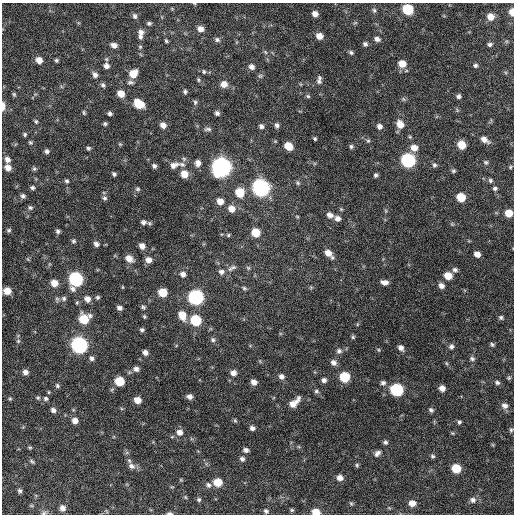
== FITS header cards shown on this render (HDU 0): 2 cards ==
NAXIS1  =                  512 / Axis length
NAXIS2  =                  512 / Axis length

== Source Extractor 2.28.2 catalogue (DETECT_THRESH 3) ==
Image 512 x 512 px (HDU 0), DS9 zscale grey, 1 PNG px = 1 image px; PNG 516 x 516 px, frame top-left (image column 1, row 512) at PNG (2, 3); no overlay
Background 297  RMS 18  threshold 53.6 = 3 sigma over >= 5 px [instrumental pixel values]
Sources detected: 210; all 210 listed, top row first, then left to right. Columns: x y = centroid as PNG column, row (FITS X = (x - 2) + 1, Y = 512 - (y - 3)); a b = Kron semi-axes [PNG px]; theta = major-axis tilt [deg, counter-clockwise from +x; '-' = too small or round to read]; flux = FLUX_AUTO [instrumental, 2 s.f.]
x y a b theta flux
408 9 7 6 - 57000
374 10 7 5 -74 2600
512 12 6 4 -85 11000
315 14 5 5 - 6600
135 16 7 5 -66 3200
490 17 7 6 - 11000
149 23 6 5 - 2200
355 23 6 3 19 1500
200 29 7 6 - 6800
141 32 8 8 - 5600
319 36 6 6 - 9100
140 37 6 5 - 3000
377 39 7 5 -21 4300
217 40 7 6 - 3000
166 41 5 3 - 1700
365 44 6 6 - 2800
490 44 5 5 - 2600
114 45 7 5 -18 5800
140 47 5 5 - 1500
265 52 6 3 -70 1600
351 52 6 5 - 2300
39 60 6 6 - 9100
56 60 5 4 - 2000
402 64 8 7 - 14000
475 65 5 4 - 2200
106 66 7 7 - 5500
252 67 7 6 - 5000
204 72 5 4 - 1700
133 74 8 7 - 16000
95 75 8 6 -59 4500
198 80 6 4 -70 1800
319 80 12 6 81 3800
130 82 9 5 4 3200
224 84 8 7 - 8700
103 85 6 5 - 2800
185 91 6 5 - 2300
14 94 6 4 -69 1700
121 94 7 6 - 12000
308 96 5 4 - 1700
458 96 5 5 - 2800
403 99 6 4 -70 1700
195 102 6 5 - 2400
139 104 8 6 -35 31000
3 106 8 3 90 8600
84 113 6 4 -83 1700
110 113 5 4 - 2800
217 113 5 5 - 3200
36 121 5 5 - 1800
105 124 4 4 - 2000
400 124 9 7 -58 12000
163 125 6 6 - 6600
277 125 6 5 - 3400
261 126 6 5 - 3200
379 126 6 6 - 4500
208 129 9 4 3 2800
25 134 5 5 - 1900
315 139 4 3 - 1600
484 140 11 6 -31 7300
368 141 5 5 - 1800
30 142 6 4 -37 1800
120 144 5 5 - 1400
462 145 6 6 - 19000
288 146 7 6 - 19000
351 146 6 4 -90 2100
88 148 5 5 - 2200
414 148 7 7 - 11000
47 151 5 5 - 3100
7 159 7 6 - 5300
408 160 8 7 - 190000
486 162 6 6 - 2300
198 163 7 6 - 6400
182 164 9 6 -22 4000
174 165 13 8 19 7800
434 165 6 6 - 2500
154 166 5 4 - 2900
221 167 8 8 - 690000
510 167 5 4 - 1300
8 168 6 6 - 8100
34 169 6 5 - 2000
453 171 6 5 - 2000
114 174 5 4 - 2200
184 174 7 7 - 13000
376 175 5 4 - 2200
490 180 6 5 - 2300
67 181 6 4 -6 2200
298 183 7 5 -50 2100
32 188 5 4 - 2400
261 188 8 8 - 400000
495 188 6 6 - 2500
138 189 7 5 0 2100
240 192 8 7 - 28000
23 196 6 6 - 3000
461 197 6 6 - 26000
105 198 7 5 -2 2400
220 201 7 6 - 9500
30 208 7 6 - 2400
231 209 8 7 - 9500
509 213 6 6 - 16000
330 215 8 6 -25 5400
297 216 5 3 - 1100
338 218 7 6 - 5200
143 222 8 6 1 4200
452 224 5 5 - 1400
330 228 2 2 - 3400
9 230 6 5 - 2100
58 231 6 5 - 2700
256 233 7 6 - 23000
228 235 5 5 - 1500
74 241 6 5 - 2300
96 244 6 6 - 4100
142 246 6 6 - 6500
328 253 8 6 -36 10000
477 254 5 5 - 7600
129 258 9 7 -34 9600
148 260 7 6 - 8000
232 268 13 5 33 3900
248 268 6 5 - 1900
455 270 7 5 -12 3100
221 272 8 7 - 4200
183 274 7 6 - 4900
448 276 6 6 - 17000
76 279 8 7 - 190000
384 282 7 5 -10 5700
54 283 7 6 - 12000
441 286 6 6 - 5200
123 287 5 3 - 1000
244 288 7 5 -16 2000
7 291 6 6 - 14000
163 292 6 6 - 25000
98 297 6 5 - 2300
196 297 8 7 - 260000
64 298 7 7 - 3200
87 299 8 7 - 7100
143 307 6 4 -38 2100
119 308 5 4 - 3800
182 315 10 7 -72 16000
144 317 5 4 - 1500
501 317 5 5 - 2200
84 319 8 7 - 34000
195 320 7 7 - 59000
142 330 6 5 - 2400
353 337 5 5 - 1900
213 340 7 6 - 2900
18 341 6 6 - 2200
492 344 6 4 -31 2100
79 345 8 7 - 340000
451 346 7 6 - 3500
401 348 7 5 -43 5300
339 351 7 7 - 3700
145 353 5 5 - 5200
92 358 6 6 - 3300
472 359 7 6 - 2900
333 362 8 6 -43 5200
446 363 5 3 - 1300
136 369 7 6 - 4400
25 372 6 6 - 5100
233 373 7 6 - 6300
281 376 7 6 - 5100
345 377 7 7 - 42000
509 378 5 4 - 1600
324 380 6 5 - 4000
120 381 7 6 - 33000
254 382 6 5 - 6400
383 383 7 6 - 3500
497 383 7 5 -29 2700
57 386 5 5 - 2200
442 388 6 5 - 7000
397 390 7 7 - 120000
316 391 6 5 - 2300
190 397 6 5 - 5000
38 398 6 5 - 1800
46 398 7 7 - 3100
10 399 5 4 - 1500
137 400 6 5 - 11000
294 403 14 6 43 13000
505 406 8 7 - 5300
53 410 6 5 - 4000
431 410 6 5 - 2500
235 420 6 5 - 1600
75 421 6 6 - 7000
459 422 5 5 - 2100
252 428 5 5 - 3800
511 430 5 5 - 1800
180 432 7 7 - 7400
452 433 5 4 - 1200
385 442 6 5 - 2600
30 448 5 4 - 1500
246 450 6 5 - 4100
377 453 9 6 42 4600
432 456 6 4 -17 2100
242 459 6 5 - 3200
32 461 7 4 -32 1900
357 465 5 5 - 1900
131 466 10 7 -31 6200
456 468 6 6 - 32000
340 478 6 5 - 7000
218 482 7 6 - 21000
208 485 7 6 - 3400
20 491 5 5 - 2500
185 497 5 3 - 1300
199 499 5 5 - 2200
473 500 7 7 - 4200
351 503 6 4 -67 1600
412 503 7 6 - 9200
62 508 7 7 - 5600
292 510 5 5 - 1700
266 511 6 5 - 2600
316 512 6 5 - 18000
44 513 8 5 21 2600
170 513 7 4 0 2800
At the frame edge (FLAGS 8, measured only in part): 6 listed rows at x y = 512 12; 3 106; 509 213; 316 512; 44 513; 170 513